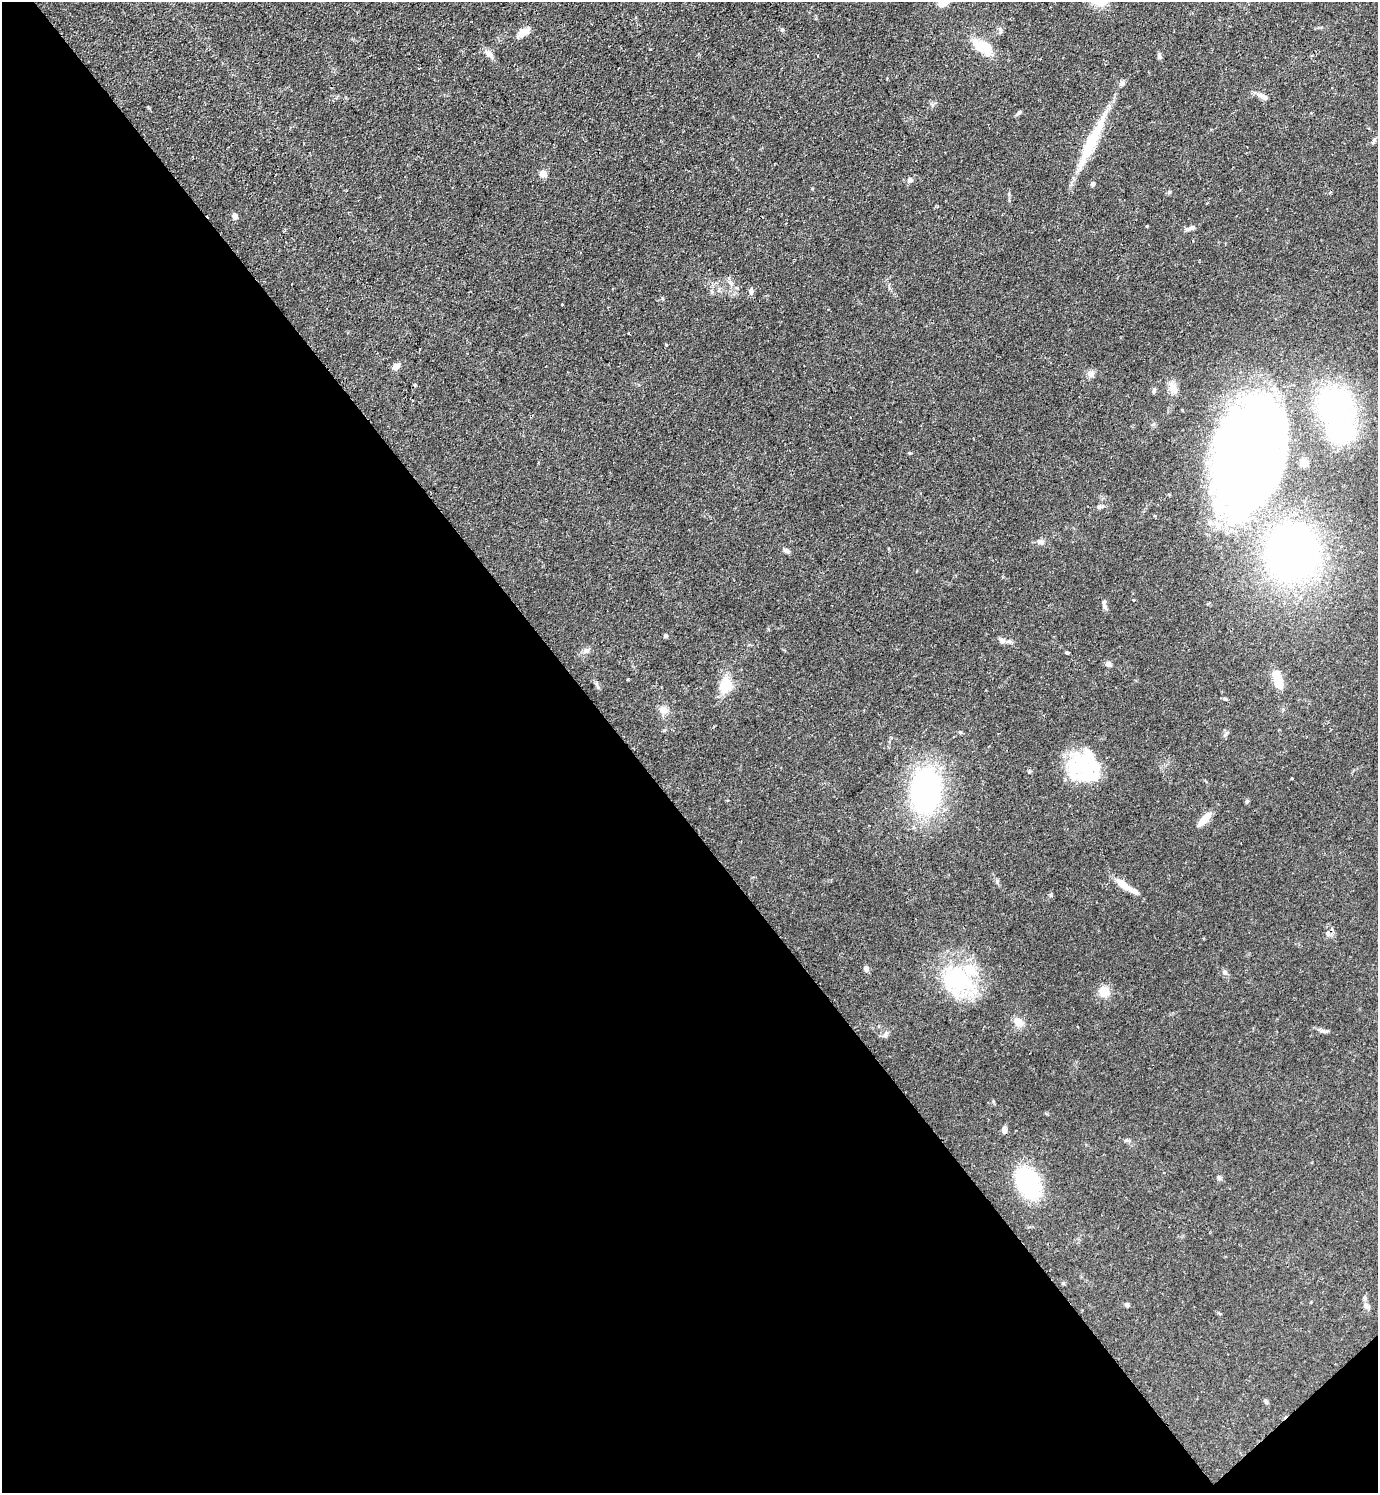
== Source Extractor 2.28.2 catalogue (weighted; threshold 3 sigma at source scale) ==
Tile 14 of 4 x 4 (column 2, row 4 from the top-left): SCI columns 1536-2911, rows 2-1492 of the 5965 x 5968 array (HDU 1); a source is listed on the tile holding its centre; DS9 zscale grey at full resolution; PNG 1380 x 1495 px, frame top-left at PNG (2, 2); no overlay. Shown black and unused: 46% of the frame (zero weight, under 2 of 3 exposures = <1% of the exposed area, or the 3 px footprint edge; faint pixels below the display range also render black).
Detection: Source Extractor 2.28.2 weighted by HDU 2 'WHT'; one run over the whole footprint, this tile lists its part. Background 0.0833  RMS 0.0061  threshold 0.0273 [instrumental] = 3 sigma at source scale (4.5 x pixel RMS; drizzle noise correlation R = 1.50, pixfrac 1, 0.05/0.05 arcsec/px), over >= 5 px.
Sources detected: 79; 10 inside a brighter object's white glare — not listed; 5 inside a brighter listed object's ellipse — not listed separately; the other 64 listed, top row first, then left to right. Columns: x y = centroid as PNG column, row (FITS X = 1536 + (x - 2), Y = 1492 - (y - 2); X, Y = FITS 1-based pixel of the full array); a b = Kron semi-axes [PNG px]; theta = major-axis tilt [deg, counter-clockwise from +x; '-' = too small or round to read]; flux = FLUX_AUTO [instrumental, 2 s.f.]
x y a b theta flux
944 2 14 8 26 5.8
782 30 5 5 - 1
1000 30 11 4 -85 1.4
523 32 16 8 34 5.2
982 46 24 14 -22 15
650 49 3 2 - 0.48
489 54 14 7 -38 3.2
1159 56 9 5 -76 1.4
1122 83 7 7 - 1.8
1263 96 17 6 -26 3.5
1019 112 9 4 49 1.1
1373 142 11 3 59 1.1
1091 143 38 15 64 21
543 173 5 4 - 10
910 180 7 6 - 1.5
1093 184 6 5 - 1.4
235 216 6 5 - 3
1147 226 3 3 - 0.48
1190 228 14 5 22 2.3
737 288 6 3 -19 0.77
751 291 8 5 83 2.2
562 304 3 2 - 0.71
629 333 3 2 - 1
396 366 10 7 27 2.8
1091 374 10 8 -21 2.9
1173 388 16 10 -68 5.5
1154 390 7 5 72 1.2
412 400 3 3 - 0.6
1335 407 37 31 -56 120
1246 451 112 69 75 500
910 453 4 4 - 0.61
1100 507 10 5 10 1.7
1040 542 9 6 -1 2.5
786 551 7 5 -30 2.1
1292 553 38 35 81 310
1104 606 10 6 -64 2
666 636 4 4 - 1.3
1002 641 8 7 - 2.7
587 650 9 6 17 1.9
1067 653 4 4 - 0.68
1108 664 6 6 - 2.3
1278 679 24 10 -72 11
597 685 11 4 -70 1.4
725 685 15 12 72 16
664 710 10 9 - 4.5
1225 735 7 4 19 1
1082 765 32 30 -83 29
926 791 37 25 86 140
1247 801 5 5 - 0.91
1204 819 21 7 47 7.7
1125 886 32 7 -33 8.7
866 969 7 6 - 2.1
1225 972 8 7 - 1.7
957 980 57 26 -19 47
1104 992 14 13 - 7.1
1018 1022 13 10 -44 5.3
885 1035 8 6 62 1.7
1004 1130 8 6 -79 2.6
1128 1140 11 4 3 1.4
1219 1177 7 5 -89 1.3
1028 1183 24 16 -62 69
1127 1305 6 5 - 1.1
1366 1305 9 6 -63 2.1
1266 1402 6 5 - 1
Isophote crosses this tile's border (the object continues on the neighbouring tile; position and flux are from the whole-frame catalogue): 2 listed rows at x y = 944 2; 1246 451
Unlisted compact peaks at least as high as the median listed source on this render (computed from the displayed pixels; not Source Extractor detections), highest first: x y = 1051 895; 997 881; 1323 1031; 1169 192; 662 298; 993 1101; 1225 699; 1292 778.